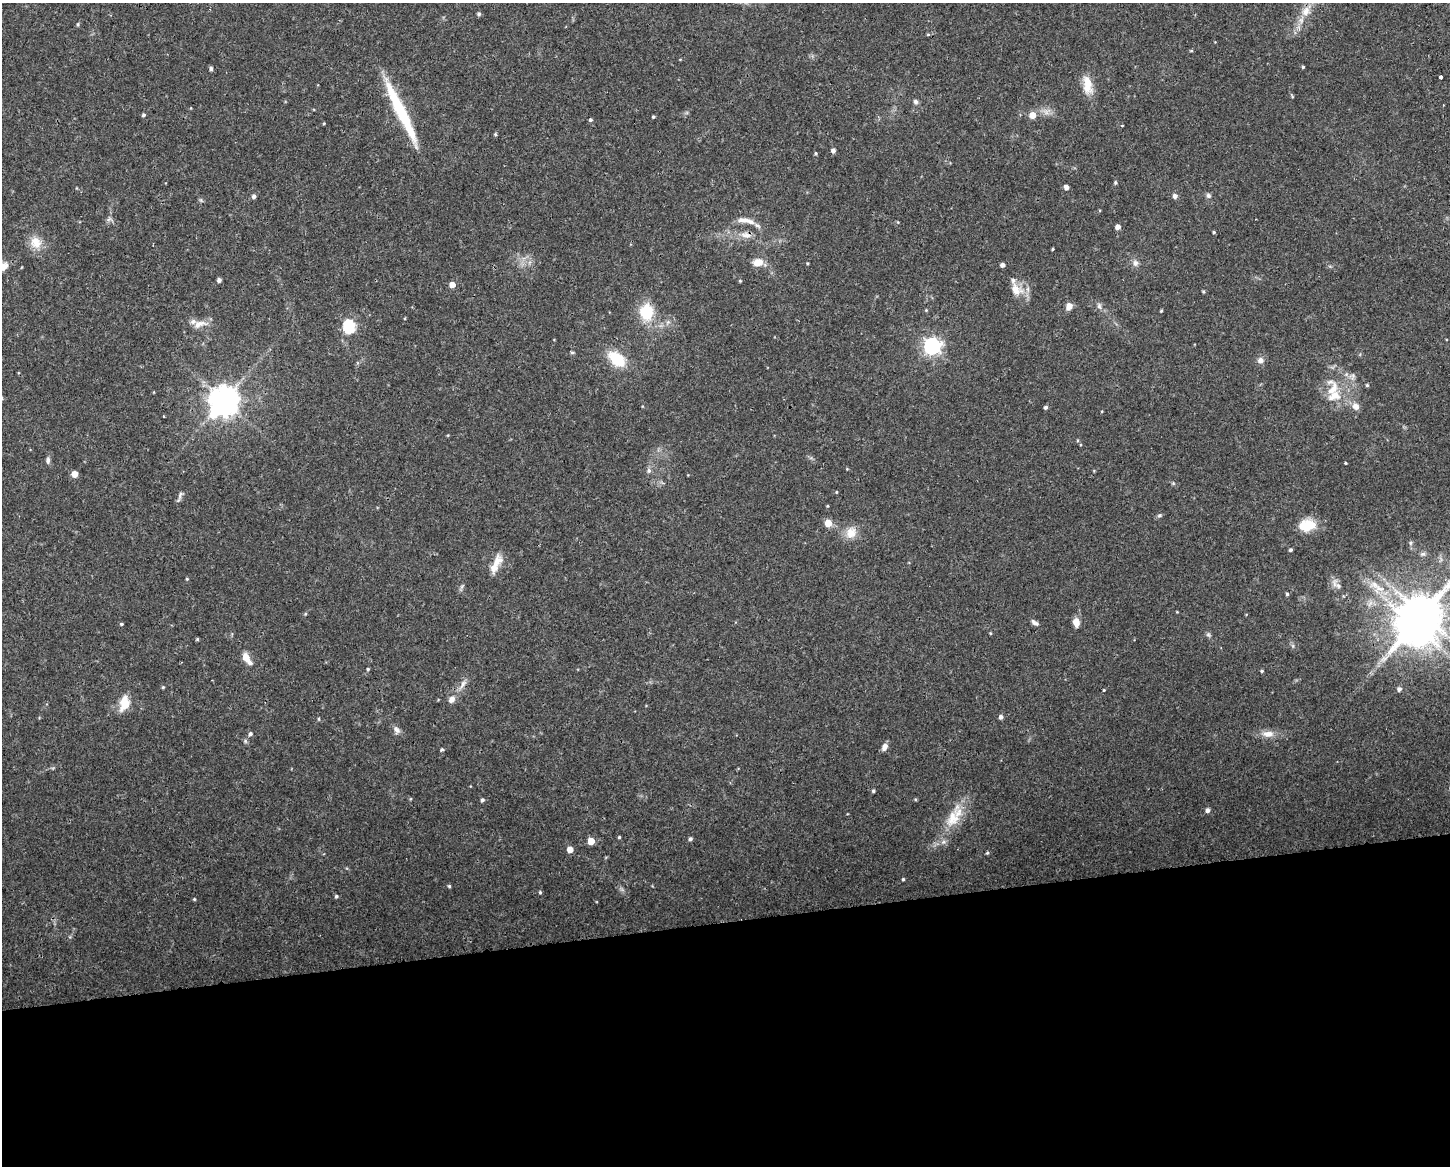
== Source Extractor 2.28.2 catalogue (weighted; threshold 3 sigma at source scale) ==
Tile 11 of 3 x 4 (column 2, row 4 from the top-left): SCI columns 1509-2956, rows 1-1164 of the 4414 x 4656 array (HDU 1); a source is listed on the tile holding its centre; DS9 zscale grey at full resolution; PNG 1452 x 1168 px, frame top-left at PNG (2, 3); no overlay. Shown black and unused: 21% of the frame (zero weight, under 3 of 4 exposures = <1% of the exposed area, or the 3 px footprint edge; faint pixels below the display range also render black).
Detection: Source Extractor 2.28.2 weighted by HDU 2 'WHT'; one run over the whole footprint, this tile lists its part. Background 0.0525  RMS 0.0029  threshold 0.0132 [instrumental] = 3 sigma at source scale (4.5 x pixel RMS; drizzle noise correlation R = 1.50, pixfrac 1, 0.0396/0.0396 arcsec/px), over >= 5 px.
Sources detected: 126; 1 inside a brighter object's white glare — not listed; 5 inside a brighter listed object's ellipse — not listed separately; the other 120 listed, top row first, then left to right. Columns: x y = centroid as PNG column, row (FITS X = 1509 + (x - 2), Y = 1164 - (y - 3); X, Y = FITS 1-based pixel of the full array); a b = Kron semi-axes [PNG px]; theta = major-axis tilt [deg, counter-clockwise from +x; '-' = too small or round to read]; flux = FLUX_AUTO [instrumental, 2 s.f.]
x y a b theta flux
1306 11 18 11 55 4.3
479 14 5 5 - 0.63
78 24 5 4 - 0.4
928 34 5 3 - 0.32
1191 51 5 3 - 0.3
1303 67 3 3 - 0.38
211 69 4 4 - 0.76
1440 77 4 3 - 1.1
1087 85 25 12 -81 4.9
1292 96 6 3 -55 0.3
916 101 6 6 - 0.8
401 112 74 10 -64 21
143 115 5 4 - 0.51
1032 115 5 5 - 4.1
653 117 3 3 - 0.39
590 120 4 4 - 0.52
324 123 4 3 - 0.26
1122 126 4 2 - 0.2
495 135 5 4 - 0.36
833 150 5 4 - 1.1
816 153 4 3 - 0.34
1115 182 4 4 - 0.44
1066 187 5 4 - 1.4
254 196 5 4 - 0.93
1175 196 5 5 - 1.4
1208 196 7 6 - 0.75
109 219 7 4 19 0.63
745 220 28 7 -10 3
1118 227 4 4 - 1.5
1214 232 3 3 - 0.39
746 235 16 8 -8 2.4
36 243 17 14 -51 4.2
1053 249 3 3 - 0.3
758 262 12 9 18 3.3
807 263 4 3 - 0.28
1135 263 9 7 90 1.2
1002 265 4 4 - 1.2
219 280 4 4 - 1
740 281 4 4 - 0.31
452 285 5 4 - 3.1
1016 290 21 15 -42 4.6
1203 291 5 3 - 0.3
1069 306 7 6 - 2.3
1099 306 9 5 -70 0.9
926 310 4 4 - 0.26
1161 311 3 3 - 0.3
646 312 20 16 86 9.8
199 324 22 9 11 3
349 326 6 6 - 38
932 346 7 7 - 110
572 352 5 3 - 0.38
617 359 21 13 -40 9.3
1260 360 8 8 - 1.4
1367 385 5 4 - 0.35
1335 396 22 13 21 5.6
224 400 10 9 - 450
1356 406 9 8 - 1.8
1046 407 4 4 - 0.64
164 416 3 2 - 0.62
48 460 9 5 85 0.86
1346 463 3 3 - 0.28
649 470 6 6 - 0.79
75 474 5 5 - 3.3
1173 483 5 4 - 0.37
836 492 4 4 - 0.26
180 495 12 5 70 0.92
1159 515 7 4 20 0.5
828 523 5 5 - 5.3
1307 525 16 12 13 8.5
851 533 17 14 61 3.8
1410 543 5 5 - 0.5
1291 550 4 4 - 0.59
1423 554 8 6 4 0.77
496 561 22 12 55 3.8
187 579 4 4 - 0.31
1334 584 18 7 85 1.8
462 586 9 4 55 0.6
1380 588 20 12 17 5.5
1287 594 4 4 - 0.44
1177 612 4 2 - 0.21
1422 613 12 11 - 820
305 614 5 3 - 0.29
1076 622 11 7 -81 2.1
1035 623 11 5 -34 0.94
121 624 4 3 - 0.37
990 633 4 4 - 0.27
1208 635 8 5 -34 0.61
197 639 4 4 - 0.36
1293 646 7 4 -71 0.48
246 658 13 6 -56 4.1
368 669 4 4 - 0.34
1262 671 4 3 - 0.35
463 684 14 6 61 1.6
163 687 4 4 - 0.34
1399 689 5 5 - 1
1104 690 3 3 - 0.27
452 699 9 7 53 1.6
125 703 16 10 77 5.6
1001 717 5 4 - 0.98
319 719 5 3 - 0.29
396 730 11 7 -50 1.3
250 734 6 5 - 0.67
1268 734 16 9 -4 2.8
885 747 8 6 63 1.7
442 749 4 4 - 0.48
873 791 4 3 - 0.47
915 799 5 3 - 0.29
482 800 4 4 - 0.65
1207 810 5 5 - 0.94
953 818 35 17 69 8.6
619 837 3 3 - 0.34
690 839 4 4 - 0.71
591 841 5 5 - 5.7
570 849 5 5 - 3
987 853 5 4 - 0.35
903 879 4 3 - 0.42
449 886 4 4 - 0.41
540 892 4 4 - 0.39
336 896 5 4 - 0.44
194 899 4 3 - 0.3
Overlapping masked pixels (flux is a lower limit): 3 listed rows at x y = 1306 11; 401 112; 746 235
Isophote crosses this tile's border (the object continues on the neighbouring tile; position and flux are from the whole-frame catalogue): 2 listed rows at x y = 1306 11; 1422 613